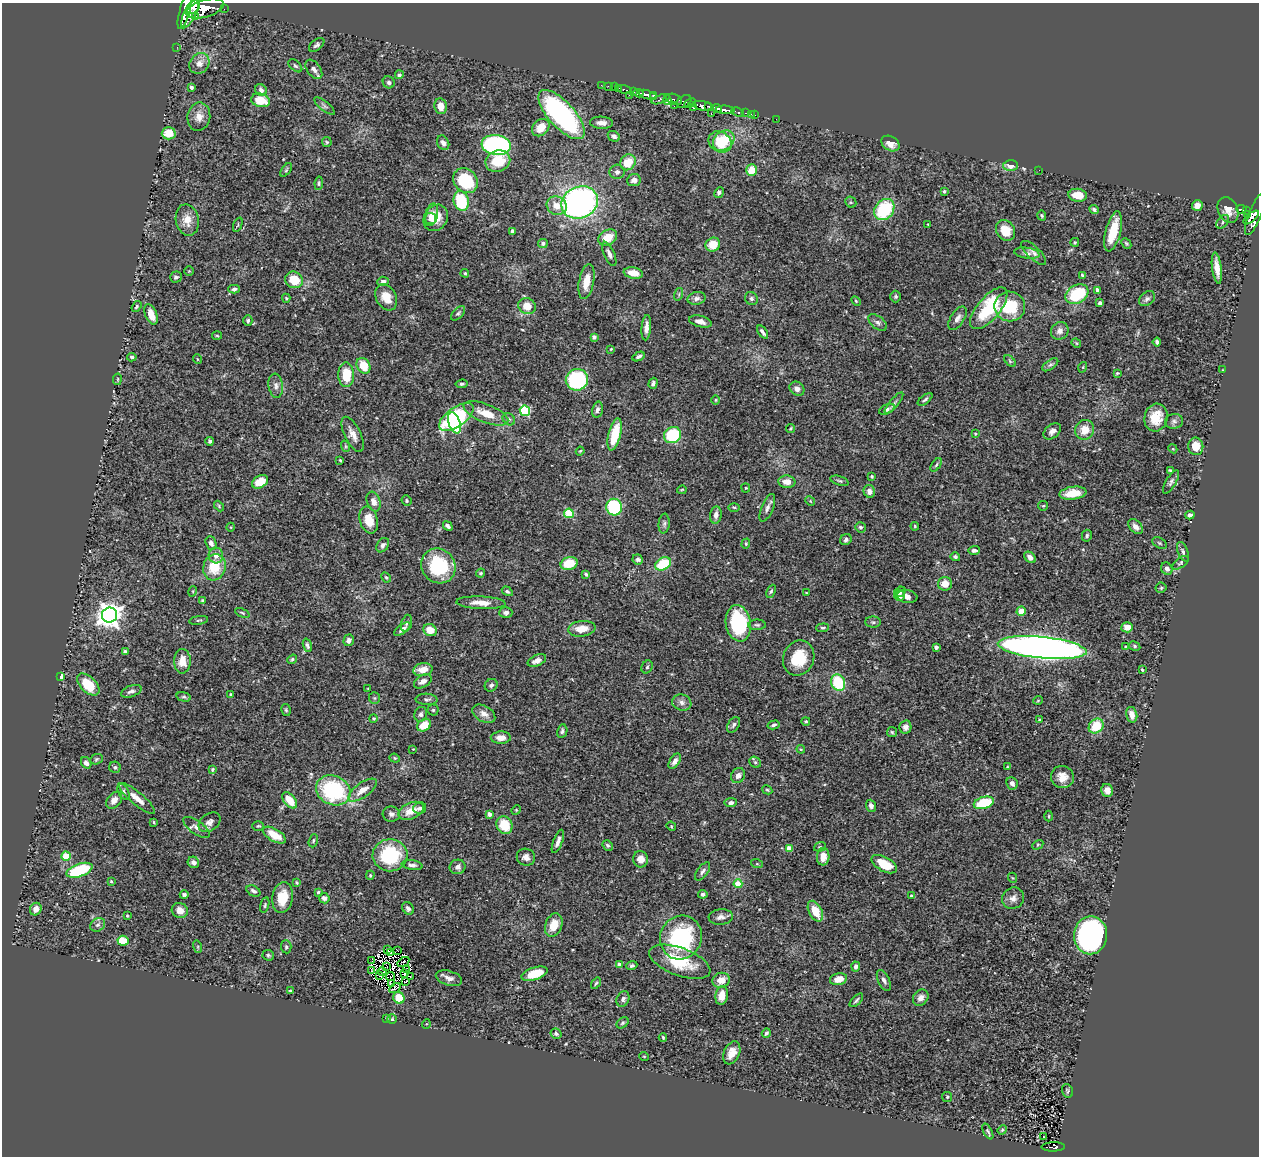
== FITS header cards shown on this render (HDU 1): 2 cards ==
NAXIS1  =                 1257
NAXIS2  =                 1154

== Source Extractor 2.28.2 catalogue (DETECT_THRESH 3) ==
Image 1257 x 1154 px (HDU 1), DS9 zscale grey, 1 PNG px = 1 image px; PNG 1261 x 1158 px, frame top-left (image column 1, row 1154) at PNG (2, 3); each listed source drawn as its Kron ellipse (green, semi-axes under 4 px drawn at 4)
Background 0.733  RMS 0.03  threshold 0.0896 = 3 sigma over >= 5 px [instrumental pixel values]
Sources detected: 435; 5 with non-positive FLUX_AUTO (blend fragments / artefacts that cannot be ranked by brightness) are neither listed nor drawn; the other 430 listed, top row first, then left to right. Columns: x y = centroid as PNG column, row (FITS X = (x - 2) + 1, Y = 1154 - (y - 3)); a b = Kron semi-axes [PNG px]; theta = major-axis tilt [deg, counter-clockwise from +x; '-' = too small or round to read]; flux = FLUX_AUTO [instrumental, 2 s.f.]
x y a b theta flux
193 7 8 5 45 2000
205 9 19 8 16 4100
224 9 2 2 - 15
185 11 19 5 74 5400
190 14 16 6 63 3100
195 16 3 3 - 360
317 45 9 5 38 5.3
177 47 2 2 - 6.6
199 63 11 9 53 16
295 66 8 5 -43 4.1
314 69 11 6 -53 10
399 75 4 4 - 4.1
389 82 6 5 - 5.2
601 85 2 2 - 8.2
608 86 3 2 - 20
191 87 4 3 - 6.8
614 87 2 2 - 7.5
618 88 3 2 - 23
261 90 6 5 - 8
625 90 7 3 -16 71
634 92 4 3 - 200
638 93 5 4 - 910
629 95 2 2 - 6.7
648 95 9 4 -19 830
653 95 3 2 - 170
660 99 9 4 19 380
674 99 8 5 -22 360
260 100 9 6 -13 41
667 100 5 3 - 340
684 101 8 5 36 430
690 103 6 4 25 210
325 106 12 5 -39 5.9
441 106 8 6 -80 19
674 106 2 2 - 13
703 106 9 4 -10 1800
709 106 3 3 - 240
693 108 3 2 - 44
717 108 4 3 - 500
725 110 9 3 -4 1100
738 112 7 3 -21 94
711 113 3 2 - 64
746 113 3 2 - 81
751 114 2 2 - 5.8
561 115 31 13 -48 400
755 115 2 2 - 16
199 117 14 11 80 19
776 119 2 2 - 6.4
601 123 11 6 -2 14
541 128 10 7 45 31
169 133 7 6 - 35
614 136 6 5 - 7.1
724 141 12 9 39 51
327 142 5 5 - 2.7
720 142 12 10 -33 69
443 143 8 5 -62 8.7
890 144 10 7 -32 18
496 145 15 10 -7 380
498 161 13 10 20 57
628 162 8 7 - 43
1011 166 7 5 -1 16
286 170 8 4 55 2.8
751 170 6 5 - 33
1039 170 2 2 - 1.3
617 172 7 7 - 8.6
634 180 7 6 - 10
465 181 13 11 -46 120
319 183 7 4 81 3.4
944 191 4 4 - 2.8
719 193 5 4 - 5
1078 195 9 6 -8 28
461 201 10 7 -75 100
580 202 19 15 24 640
851 202 6 5 - 3.1
1197 205 5 5 - 17
557 206 10 9 - 22
884 210 11 9 51 130
1094 210 5 3 - 4.3
1228 210 13 9 -63 17
1241 210 5 4 - 170
1246 210 3 2 - 59
1247 214 3 2 - 21
1255 214 23 6 68 800
431 215 11 6 76 11
1042 215 5 4 - 2.9
1251 217 9 3 40 370
436 218 14 11 59 33
430 219 5 5 - 6.2
187 220 16 11 -79 24
1223 222 8 5 48 4.6
928 224 3 2 - 2.1
238 225 8 2 69 2
1005 230 11 9 -55 39
513 231 4 3 - 5.3
1113 231 20 7 76 45
608 238 10 7 31 30
1075 242 4 3 - 2.4
543 243 5 4 - 4.2
1126 243 6 4 -49 2.8
713 245 7 6 - 34
1027 253 13 5 -8 8.5
1034 253 16 6 -43 9.4
609 254 13 5 -66 9.2
1217 268 15 4 -83 22
189 271 5 5 - 2.1
465 273 4 3 - 2
633 273 10 5 -10 22
1082 275 4 3 - 2.6
176 277 6 5 - 5.5
294 280 9 8 - 49
383 281 6 5 - 6.9
586 281 18 7 79 32
234 289 6 4 0 5
1097 290 4 3 - 9.6
679 294 6 4 73 2.9
1077 294 12 9 30 100
386 297 14 10 -61 28
896 297 6 5 - 3.5
286 298 4 4 - 2.5
696 298 9 6 13 8.9
751 298 7 6 - 4.9
1147 299 9 6 39 6.8
856 301 5 3 - 2.4
1100 303 4 4 - 6.6
136 306 6 3 54 2.7
527 306 9 8 - 29
1010 306 15 15 - 78
989 308 25 11 50 130
458 313 8 5 49 4.1
151 314 11 5 -69 25
957 318 13 7 57 9.6
248 321 5 4 - 3.3
700 321 11 5 -15 12
878 322 11 6 -38 7.1
646 328 13 4 86 10
1060 331 9 8 - 12
763 332 7 3 -55 5.5
217 336 5 3 - 2.1
594 337 4 4 - 7.4
1157 342 4 3 - 4.7
1076 343 5 4 - 2.3
611 349 4 3 - 1.4
639 356 6 3 28 5
132 357 5 4 - 3.3
197 359 5 3 - 1.5
1010 361 7 4 -46 3.2
1050 365 9 4 35 4.9
363 366 8 6 -60 37
1083 367 5 3 - 1.6
1222 370 3 2 - 1.3
1117 373 4 3 - 1.9
346 375 12 8 -89 52
117 379 6 3 81 1.7
577 380 11 10 - 190
653 383 5 3 - 4.8
462 384 6 4 6 3.6
276 386 12 7 -83 9.6
797 389 8 6 -37 11
925 399 8 3 38 4.2
716 400 5 3 - 1.8
894 403 13 4 50 5.7
887 409 8 4 26 6
597 410 8 5 76 6.2
525 411 5 5 - 160
486 413 24 9 -21 42
456 417 20 9 36 230
1156 417 14 11 76 38
509 419 7 5 -45 4.5
1174 421 9 7 9 6.8
454 423 11 5 -71 95
791 428 5 3 - 2.2
1084 430 10 9 - 29
1052 431 10 6 40 9.4
353 434 19 8 -63 17
615 434 16 6 76 72
975 434 4 4 - 1.9
672 435 9 8 - 110
210 441 4 4 - 3.5
345 446 6 3 -71 2.3
1196 446 9 7 -81 29
1173 449 5 3 - 1.8
580 451 4 3 - 1.7
340 460 3 2 - 2
936 465 8 4 55 3.6
1170 471 4 3 - 2.8
872 476 3 3 - 2.6
839 481 9 4 -17 3.8
260 482 9 6 30 35
787 482 8 6 -4 17
1171 482 13 5 59 5.8
746 488 4 4 - 2
682 490 5 3 - 2
869 491 6 5 - 9.3
1073 493 13 6 7 38
407 500 5 5 - 2.7
810 501 5 4 - 2.3
374 502 10 6 -70 11
219 506 6 3 -48 2.5
1043 506 5 4 - 2.5
614 507 8 8 - 140
734 507 6 4 -1 2.7
767 508 15 6 67 9.4
569 513 5 4 - 110
716 515 8 5 82 9.9
1190 515 4 4 - 5.7
369 520 14 9 -75 33
664 524 10 5 84 5.1
448 526 5 3 - 5.6
915 526 4 3 - 1.8
1135 526 8 5 -47 12
231 527 4 3 - 1.7
860 527 5 5 - 3.8
1087 536 6 5 - 3.8
846 539 6 5 - 5.3
211 543 7 5 -68 7.7
1159 543 8 5 -27 3
746 544 5 4 - 2.5
383 545 8 5 56 6.7
974 550 6 4 3 6.3
1183 552 10 5 -68 5.5
216 555 8 7 - 13
955 557 5 4 - 3.9
1030 557 7 4 -43 9.9
638 559 5 5 - 4.8
569 563 9 6 17 55
1181 563 9 5 38 4.1
663 564 8 6 28 76
438 566 18 16 -48 120
214 567 13 11 73 56
1167 569 6 5 - 6.9
481 573 5 3 - 2.4
586 574 4 3 - 3.2
386 577 5 4 - 2.7
945 584 7 7 - 24
1161 588 5 5 - 2.8
193 591 5 3 - 1.7
507 591 6 4 -32 3.9
771 591 7 4 64 3.4
900 592 6 4 34 7.3
806 593 3 2 - 1.5
899 596 5 5 - 7.9
907 596 10 6 -8 11
203 600 4 3 - 2.8
481 603 24 6 -2 23
1021 611 5 4 - 24
242 613 8 3 -24 2.7
506 613 6 5 - 7.8
109 615 8 7 - 1900
198 620 9 3 8 3.2
873 622 8 5 -1 4.2
406 623 9 5 73 4.4
738 623 18 12 -80 160
757 625 8 5 -1 4
1127 627 5 5 - 17
822 628 6 4 4 3
402 629 9 4 36 8.5
582 629 14 7 8 28
430 630 7 6 - 24
349 640 6 5 - 7.8
307 645 7 4 -73 4.2
1126 646 3 2 - 1.5
1135 646 6 4 -28 3.1
936 647 4 3 - 11
1042 648 44 10 -6 2200
125 652 4 4 - 4.1
799 658 18 15 66 65
292 659 5 3 - 2.6
537 660 10 5 24 12
182 661 12 8 90 27
647 667 7 5 62 3.6
423 670 10 6 10 24
1142 670 3 2 - 2.4
61 676 4 3 - 18
423 681 10 5 31 11
838 683 8 7 - 94
88 685 14 7 -44 60
491 685 7 6 - 5.7
368 688 3 2 - 1.3
131 691 11 5 19 7
231 695 3 3 - 2.9
184 697 7 4 -16 3.6
374 698 6 5 - 3
427 699 11 5 -4 5.3
1038 700 5 3 - 1.6
682 702 10 8 -20 9.4
286 710 6 4 -76 2.9
433 710 5 5 - 3.1
421 714 7 6 - 5.4
484 714 12 8 -31 15
1132 715 8 5 -77 17
373 718 4 4 - 1.9
1039 719 3 3 - 2.1
806 721 4 4 - 2.5
424 725 7 5 29 37
733 725 8 5 58 5.6
774 725 6 3 14 4.4
1096 726 8 6 47 53
905 727 7 6 - 7.1
562 731 7 5 80 4.6
892 732 5 5 - 2.8
501 738 10 6 2 16
413 749 4 3 - 1.4
801 749 4 4 - 2.4
395 758 5 4 - 2.7
96 759 6 5 - 3.1
675 761 8 5 58 9.3
755 762 6 5 - 3.2
86 763 6 5 - 7.4
115 767 6 5 - 3.6
1007 767 4 3 - 1.8
212 769 4 3 - 2.3
738 776 8 6 51 9.6
1062 777 11 11 - 21
1012 783 6 5 - 6.9
333 790 18 14 -25 200
362 790 17 7 36 25
767 790 5 4 - 2.3
1107 790 6 6 - 12
124 792 9 5 -61 5
137 798 22 6 -40 22
114 800 9 6 49 14
290 800 9 5 -50 41
731 803 6 4 7 7.6
984 803 10 6 15 79
871 806 6 5 - 7.2
420 808 6 5 - 7.2
516 810 5 4 - 2
411 811 13 8 23 28
391 814 8 7 - 7
489 814 4 3 - 9.8
1049 816 5 3 - 2
154 822 4 3 - 2.2
210 822 12 8 36 11
504 825 9 7 -64 55
258 826 6 4 2 2.8
671 826 5 4 - 2
196 827 15 6 -35 11
274 835 13 6 -31 44
313 841 7 4 72 3
558 841 12 4 69 9.5
608 845 6 4 -49 3.3
1038 845 6 4 30 2.6
820 847 6 4 20 2.7
789 848 4 4 - 24
390 855 17 16 - 140
66 856 4 4 - 74
526 857 9 8 - 10
823 857 9 6 87 20
641 859 8 7 - 18
193 862 6 5 - 7.4
757 864 6 4 -18 2.6
884 864 14 7 -29 45
412 865 10 5 -8 8
458 867 8 7 - 8.5
79 870 14 6 20 140
703 871 10 5 54 6
370 875 4 3 - 2.4
1013 878 5 3 - 1.8
111 881 3 3 - 1.9
296 883 3 3 - 2.4
738 884 4 4 - 45
253 891 7 5 -31 6.8
318 892 3 3 - 2.1
703 894 4 4 - 5.7
184 895 4 4 - 4.2
911 896 4 3 - 3.3
282 897 15 10 81 42
324 898 5 5 - 6.4
1013 898 11 10 - 12
265 905 8 4 76 3.2
408 908 7 5 -57 5.4
36 909 6 5 - 11
180 910 8 7 - 17
815 911 11 6 -63 34
127 916 3 3 - 2
721 917 12 8 4 10
98 925 8 6 33 6
554 925 12 8 70 32
1091 935 19 16 89 480
681 937 22 20 63 190
123 941 5 5 - 49
198 947 6 4 -72 2.6
286 947 6 5 - 4.2
387 949 3 2 - 0.67
397 950 2 2 - 1.1
391 953 3 2 - 1.4
268 955 6 5 - 3.4
372 960 3 2 - 1.5
403 962 6 2 34 2.2
680 962 32 14 -20 83
619 965 4 4 - 16
632 966 5 4 - 4.3
856 966 5 4 - 6.6
387 967 3 2 - 1.6
407 969 3 2 - 2.2
371 971 3 2 - 1300
382 972 5 2 - 2.7
404 974 3 2 - 2.9
534 974 13 6 18 48
380 976 2 2 - 1.6
410 976 2 2 - 0.82
391 977 5 2 - 0.24
449 978 13 7 -17 11
838 979 9 6 12 21
721 980 9 7 16 22
884 980 11 5 -64 6.9
405 982 3 2 - 2.2
391 983 3 2 - 1.4
596 983 6 3 54 2.5
395 988 6 3 33 3.1
290 991 4 3 - 2.1
722 995 9 6 80 23
399 998 6 5 - 32
921 998 9 7 52 12
623 999 8 6 65 6.1
856 1000 8 4 46 4.1
387 1018 4 3 - 2
392 1019 4 4 - 2.6
623 1023 7 4 40 3.4
426 1024 5 3 - 1.6
766 1033 5 3 - 3.8
556 1034 6 5 - 4.4
663 1037 4 3 - 2.2
732 1053 12 8 67 20
644 1056 5 3 - 1.5
1067 1091 7 5 -71 3.3
947 1097 5 5 - 3
1002 1130 5 4 - 2.4
988 1131 8 4 -62 3.6
1043 1137 2 2 - 1.6
1053 1147 11 4 1 110
At the frame edge (FLAGS 8, measured only in part): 1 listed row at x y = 185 11
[5 non-positive-flux detections neither listed nor drawn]